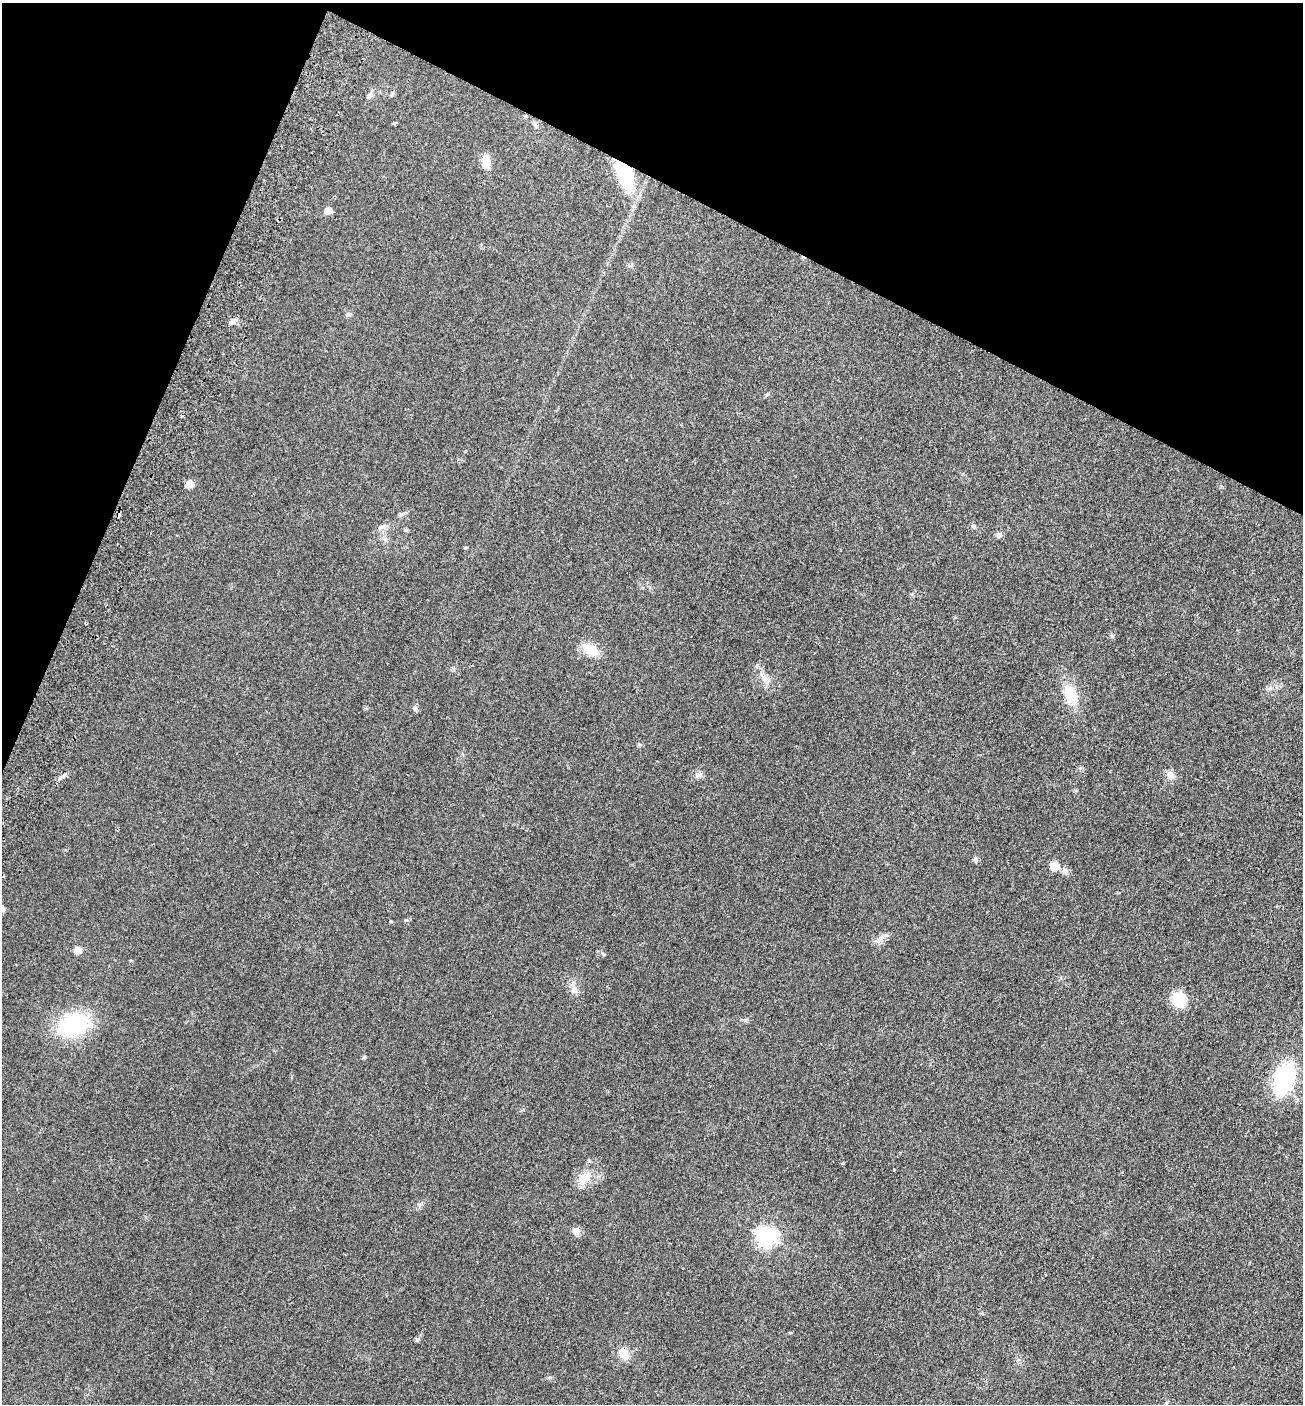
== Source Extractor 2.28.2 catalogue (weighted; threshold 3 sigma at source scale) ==
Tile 2 of 4 x 4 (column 2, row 1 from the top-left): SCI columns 1497-2797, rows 4234-5635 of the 5727 x 5663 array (HDU 1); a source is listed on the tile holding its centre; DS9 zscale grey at full resolution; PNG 1305 x 1406 px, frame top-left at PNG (2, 3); no overlay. Shown black and unused: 21% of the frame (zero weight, under 2 of 3 exposures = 3% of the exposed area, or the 3 px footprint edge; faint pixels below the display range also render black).
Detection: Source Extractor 2.28.2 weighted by HDU 2 'WHT'; one run over the whole footprint, this tile lists its part. Background 0.111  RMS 0.0093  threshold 0.042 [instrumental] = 3 sigma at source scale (4.5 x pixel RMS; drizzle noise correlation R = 1.50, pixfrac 1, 0.05/0.05 arcsec/px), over >= 5 px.
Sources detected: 41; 3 cosmic-ray / hot-pixel residue — not listed; the other 38 listed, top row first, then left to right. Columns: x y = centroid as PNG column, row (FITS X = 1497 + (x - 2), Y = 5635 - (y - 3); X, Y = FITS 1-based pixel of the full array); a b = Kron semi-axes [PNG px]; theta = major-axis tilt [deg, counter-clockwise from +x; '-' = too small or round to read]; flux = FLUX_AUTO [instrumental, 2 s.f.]
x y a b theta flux
369 96 8 6 43 3
525 116 4 4 - 0.92
486 161 14 10 -88 9.6
625 174 39 17 -65 47
328 211 5 5 - 14
348 314 7 6 - 2.1
232 322 9 6 57 3.1
768 394 6 5 - 1.4
181 416 4 2 - 0.83
189 484 5 5 - 20
973 526 7 5 -63 1.7
382 527 15 5 13 3.3
405 530 5 5 - 1.3
999 535 7 7 - 2.9
590 649 17 11 -28 19
765 679 14 8 -58 6.8
1071 695 17 10 -69 30
415 708 7 5 45 1.7
1170 775 11 9 -52 5
63 776 9 6 34 3.1
976 860 7 6 - 2.1
1054 865 5 5 - 28
1065 871 9 7 -24 3.5
78 950 5 5 - 15
574 990 10 9 - 5
1179 999 16 14 -68 20
73 1024 29 21 25 78
364 1057 6 4 46 1.1
1284 1078 32 17 72 79
842 1163 4 3 - 0.99
894 1169 3 3 - 1.8
584 1178 23 13 37 13
576 1231 9 8 - 5.4
766 1237 7 7 - 410
1046 1275 3 2 - 0.67
790 1332 5 3 - 0.75
418 1339 7 4 89 1.4
624 1354 14 11 -63 10
Overlapping masked pixels (flux is a lower limit): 1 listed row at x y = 625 174
Unlisted compact peaks at least as high as the median listed source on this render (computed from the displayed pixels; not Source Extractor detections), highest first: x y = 1112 636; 550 1377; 745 1020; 697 775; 406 920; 604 954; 639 744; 1270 688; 391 921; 419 1204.